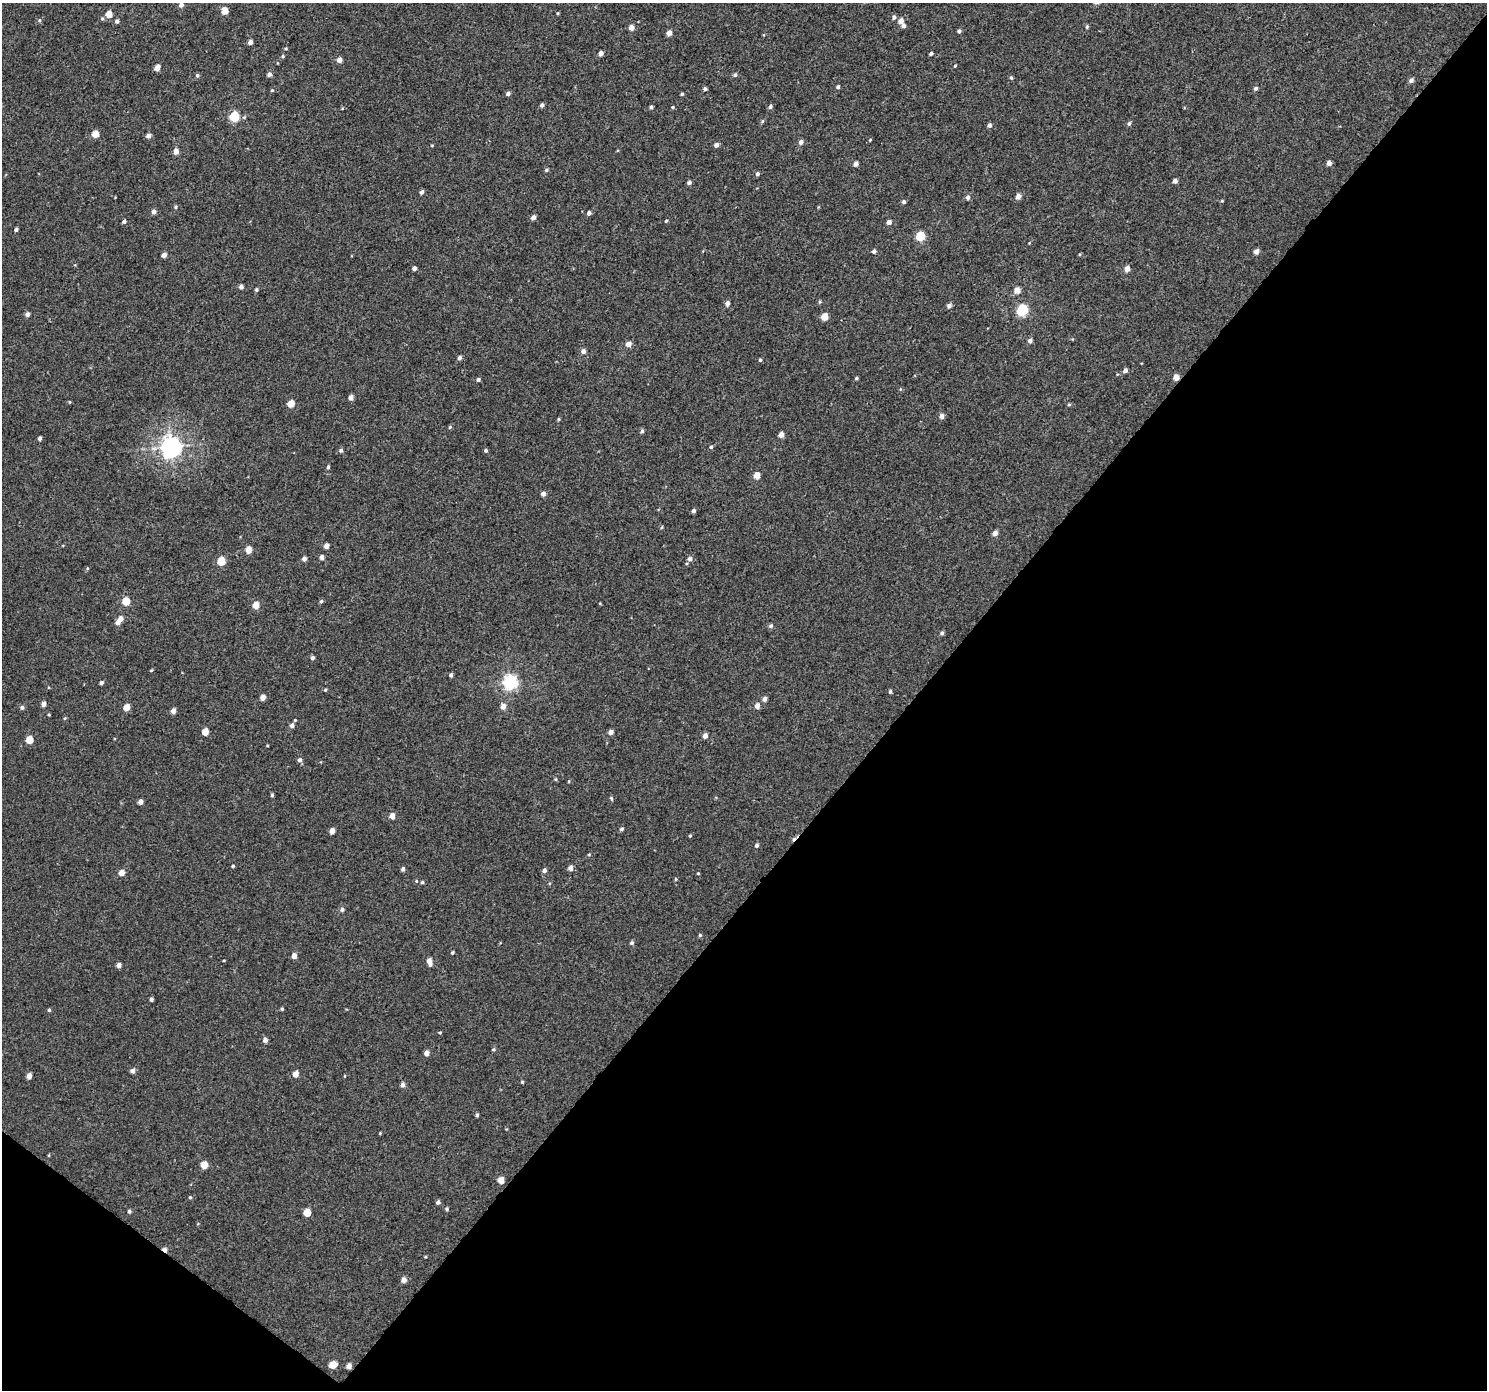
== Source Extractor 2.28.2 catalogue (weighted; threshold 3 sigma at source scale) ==
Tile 15 of 4 x 4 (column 3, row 4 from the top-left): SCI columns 3011-4495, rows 223-1610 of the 6026 x 6065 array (HDU 1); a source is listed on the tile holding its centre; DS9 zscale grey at full resolution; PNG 1489 x 1392 px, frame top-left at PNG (2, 3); no overlay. Shown black and unused: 41% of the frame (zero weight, under 3 of 4 exposures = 5% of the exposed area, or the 3 px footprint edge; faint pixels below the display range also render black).
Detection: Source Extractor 2.28.2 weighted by HDU 2 'WHT'; one run over the whole footprint, this tile lists its part. Background 0.00277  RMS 0.0022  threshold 0.00975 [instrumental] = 3 sigma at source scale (4.5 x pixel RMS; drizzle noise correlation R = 1.50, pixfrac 1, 0.0396/0.0396 arcsec/px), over >= 5 px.
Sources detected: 198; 1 cosmic-ray / hot-pixel residue — not listed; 1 inside a brighter listed object's ellipse — not listed separately; the other 196 listed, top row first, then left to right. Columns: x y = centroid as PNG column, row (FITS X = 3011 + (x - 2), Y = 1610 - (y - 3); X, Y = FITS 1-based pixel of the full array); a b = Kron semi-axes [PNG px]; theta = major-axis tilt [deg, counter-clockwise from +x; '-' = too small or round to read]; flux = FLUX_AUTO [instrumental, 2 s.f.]
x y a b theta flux
181 5 5 4 - 0.92
225 10 5 4 - 2.8
558 13 3 3 - 0.21
109 14 5 4 - 3.1
894 17 5 4 - 0.58
102 19 5 5 - 0.3
39 20 5 3 - 0.25
117 21 5 5 - 0.53
901 21 5 4 - 1.6
904 26 5 4 - 0.51
631 27 4 4 - 1.6
1087 27 5 4 - 0.3
959 31 4 4 - 0.51
669 33 4 4 - 1.3
250 42 4 4 - 1.1
601 53 4 4 - 1.2
931 53 4 3 - 0.44
283 56 5 4 - 0.27
339 60 4 4 - 1.3
955 66 3 3 - 0.24
157 68 5 4 - 1.9
269 74 4 4 - 0.82
197 75 5 4 - 0.42
735 75 5 4 - 0.44
1011 78 5 4 - 0.32
1411 80 5 5 - 0.73
838 87 4 4 - 0.47
1256 88 5 4 - 0.58
705 89 4 4 - 0.54
272 90 4 4 - 0.26
508 94 5 4 - 0.61
682 94 4 3 - 0.28
542 105 4 3 - 0.63
651 107 4 3 - 0.46
673 107 4 4 - 0.23
770 107 5 5 - 0.51
234 116 5 5 - 12
762 121 5 4 - 0.29
1129 124 5 4 - 0.46
989 125 5 4 - 0.66
95 134 5 4 - 3.6
148 136 5 4 - 1
870 140 4 3 - 0.21
801 142 5 5 - 0.82
716 145 5 4 - 0.87
176 151 5 4 - 1.6
1329 163 4 4 - 1.1
856 164 4 4 - 1.1
546 170 5 4 - 0.33
757 174 4 4 - 0.48
1175 181 4 4 - 0.88
689 182 4 4 - 0.65
422 192 5 4 - 0.55
1018 196 5 4 - 1.3
968 197 5 5 - 0.66
1222 201 4 3 - 0.2
904 202 5 4 - 0.48
176 207 5 4 - 0.31
154 212 4 4 - 0.98
589 213 5 4 - 0.67
533 218 5 4 - 0.88
124 221 4 4 - 0.45
666 221 4 3 - 0.23
889 222 4 4 - 1.1
16 230 4 3 - 0.48
920 236 5 5 - 10
874 251 4 4 - 0.71
1256 251 5 4 - 1
164 255 5 4 - 1
414 268 4 4 - 0.72
1127 269 5 4 - 1.7
241 286 4 4 - 0.87
256 290 5 4 - 0.31
1017 290 5 5 - 1.9
820 302 5 4 - 0.27
727 303 5 4 - 0.83
949 306 5 4 - 0.79
1022 310 6 5 - 21
27 314 4 4 - 0.82
824 317 5 4 - 3.5
1030 341 5 5 - 0.69
628 344 5 5 - 1.5
583 351 5 5 - 0.93
459 358 5 4 - 0.69
760 360 4 4 - 0.31
1125 370 5 4 - 0.68
1176 377 5 4 - 1.8
856 378 4 3 - 0.32
478 379 4 4 - 0.46
351 397 4 4 - 1.2
291 404 5 4 - 3.3
1069 404 6 4 2 0.24
942 416 5 5 - 0.98
558 419 4 4 - 0.28
450 427 5 4 - 0.28
642 431 5 4 - 0.49
781 435 4 4 - 1.5
40 438 4 3 - 0.7
171 447 7 7 - 120
711 447 4 4 - 0.3
341 450 5 4 - 0.45
486 450 4 4 - 0.41
328 467 4 3 - 0.4
757 476 5 4 - 2.5
543 494 4 4 - 0.97
694 511 4 4 - 0.55
662 527 5 3 - 0.21
995 533 4 4 - 1.4
326 546 4 4 - 1.3
248 550 5 4 - 2.4
322 557 4 4 - 0.96
304 559 4 4 - 0.81
690 559 6 5 - 0.75
221 561 5 5 - 6.3
87 568 4 3 - 0.22
126 601 5 5 - 4.7
321 601 5 4 - 0.36
600 604 4 3 - 0.17
256 605 5 4 - 3
120 619 6 5 - 1.3
771 626 6 5 - 0.48
942 633 5 4 - 0.48
312 658 5 4 - 0.51
151 670 5 3 - 0.19
451 675 4 3 - 0.49
510 682 6 6 - 45
102 683 4 4 - 0.56
325 690 4 4 - 0.23
890 692 4 3 - 0.38
263 697 5 4 - 1.6
764 699 5 5 - 0.81
43 704 4 4 - 1.1
757 706 5 5 - 1.1
22 707 5 5 - 0.48
126 707 5 4 - 2.6
503 707 6 5 - 1.3
173 711 4 4 - 1.2
49 715 3 3 - 0.21
65 718 5 4 - 0.2
295 720 3 3 - 0.21
292 725 5 5 - 0.67
205 732 5 4 - 2.7
611 732 5 4 - 0.97
705 736 5 4 - 1.1
29 740 5 4 - 4.2
300 760 5 5 - 0.67
555 779 4 4 - 0.23
272 795 4 3 - 0.35
611 798 6 4 -82 0.3
140 802 4 4 - 1.2
392 816 5 4 - 1.6
622 829 5 4 - 0.41
332 831 5 4 - 1.4
690 836 4 3 - 0.24
757 845 5 4 - 0.49
589 854 5 3 - 0.2
233 866 4 3 - 0.29
570 868 5 5 - 0.89
403 869 4 4 - 0.57
544 870 5 5 - 0.68
122 873 5 5 - 1.8
698 873 3 3 - 0.2
676 879 5 3 - 0.22
422 882 4 4 - 0.32
342 909 5 5 - 0.5
700 935 4 4 - 0.28
632 943 5 5 - 0.4
452 953 4 3 - 0.3
294 956 5 4 - 1.5
429 961 7 4 -75 1.7
119 965 4 4 - 0.94
151 999 4 3 - 0.5
282 1009 4 3 - 0.32
49 1010 4 4 - 0.3
440 1032 4 3 - 0.22
265 1040 5 5 - 0.87
493 1049 4 4 - 0.31
426 1053 5 4 - 1.2
132 1071 5 5 - 0.78
295 1074 5 4 - 1.6
29 1076 5 4 - 1.4
344 1076 4 3 - 0.17
522 1082 4 4 - 0.24
403 1085 6 5 - 0.74
477 1115 4 3 - 0.39
204 1165 5 5 - 3.3
501 1180 5 4 - 2.2
190 1197 4 4 - 0.26
438 1202 4 4 - 0.61
447 1209 5 4 - 0.34
129 1211 4 4 - 0.43
307 1212 5 5 - 4.1
164 1250 6 4 -37 1.3
404 1280 5 5 - 1.2
333 1365 6 5 - 3.1
349 1366 4 4 - 1.2
Overlapping masked pixels (flux is a lower limit): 3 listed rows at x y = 1176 377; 164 1250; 349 1366